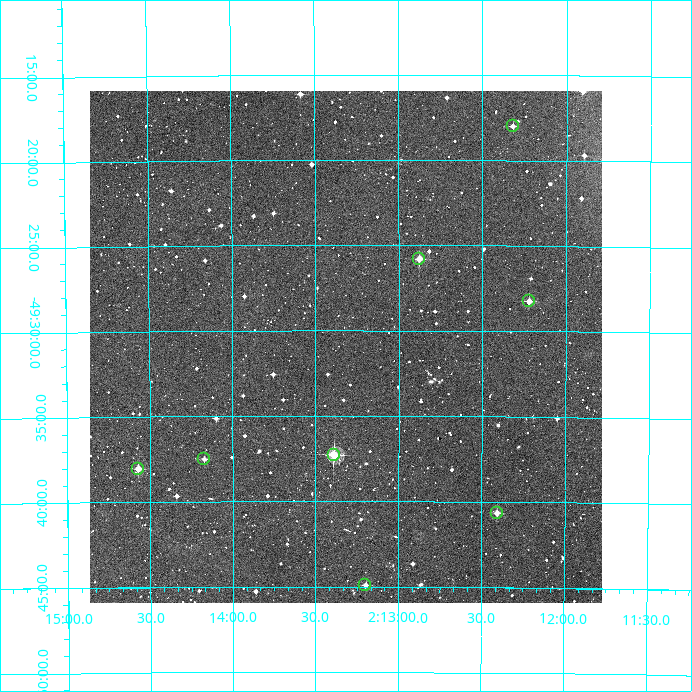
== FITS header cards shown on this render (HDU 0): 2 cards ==
NAXIS1  =                  512
NAXIS2  =                  512

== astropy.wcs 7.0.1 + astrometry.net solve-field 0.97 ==
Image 512 x 512 px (HDU 0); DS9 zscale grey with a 90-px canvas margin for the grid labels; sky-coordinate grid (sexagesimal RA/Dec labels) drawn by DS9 from the SOLVED WCS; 8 Tycho-2 reference stars matched to detected sources circled (green)
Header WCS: RA---TAN/DEC--TAN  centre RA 02:13:19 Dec -49:31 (33.33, -49.52 deg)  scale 3.52 arcsec/px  FOV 30.0' x 30.0'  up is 0 deg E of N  parity normal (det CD < 0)
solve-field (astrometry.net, Tycho-2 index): VERIFIED the header's WCS against the Tycho-2 star catalogue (verified at 2 index scales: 7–8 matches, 0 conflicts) and refined it, rather than solving blind
Solved WCS: RA---TAN-SIP/DEC--TAN-SIP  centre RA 02:13:19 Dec -49:31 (33.33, -49.52 deg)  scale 3.51 arcsec/px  FOV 29.9' x 30.0'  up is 0 deg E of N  parity normal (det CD < 0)
The solver's refit moves the header's centre by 1.3 arcsec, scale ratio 0.9974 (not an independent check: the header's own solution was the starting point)
Tycho-2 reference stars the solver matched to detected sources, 8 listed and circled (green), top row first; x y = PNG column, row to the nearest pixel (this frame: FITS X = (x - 90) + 1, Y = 512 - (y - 91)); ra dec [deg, ICRS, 3 dp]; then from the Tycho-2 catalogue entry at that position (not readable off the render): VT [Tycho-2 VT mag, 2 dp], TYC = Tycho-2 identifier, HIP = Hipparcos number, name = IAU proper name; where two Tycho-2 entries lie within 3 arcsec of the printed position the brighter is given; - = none
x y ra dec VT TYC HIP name
513 126 33.080 -49.300 12.61 8045-869-1 - -
419 259 33.220 -49.430 11.51 8045-1095-1 - -
529 301 33.055 -49.471 11.13 8045-1103-1 - -
334 455 33.347 -49.622 10.02 8045-857-1 - -
204 459 33.543 -49.625 12.26 8045-848-1 - -
138 469 33.643 -49.634 11.27 8045-822-1 - -
497 513 33.102 -49.678 11.69 8045-780-1 - -
365 585 33.300 -49.748 12.47 8045-656-1 - -